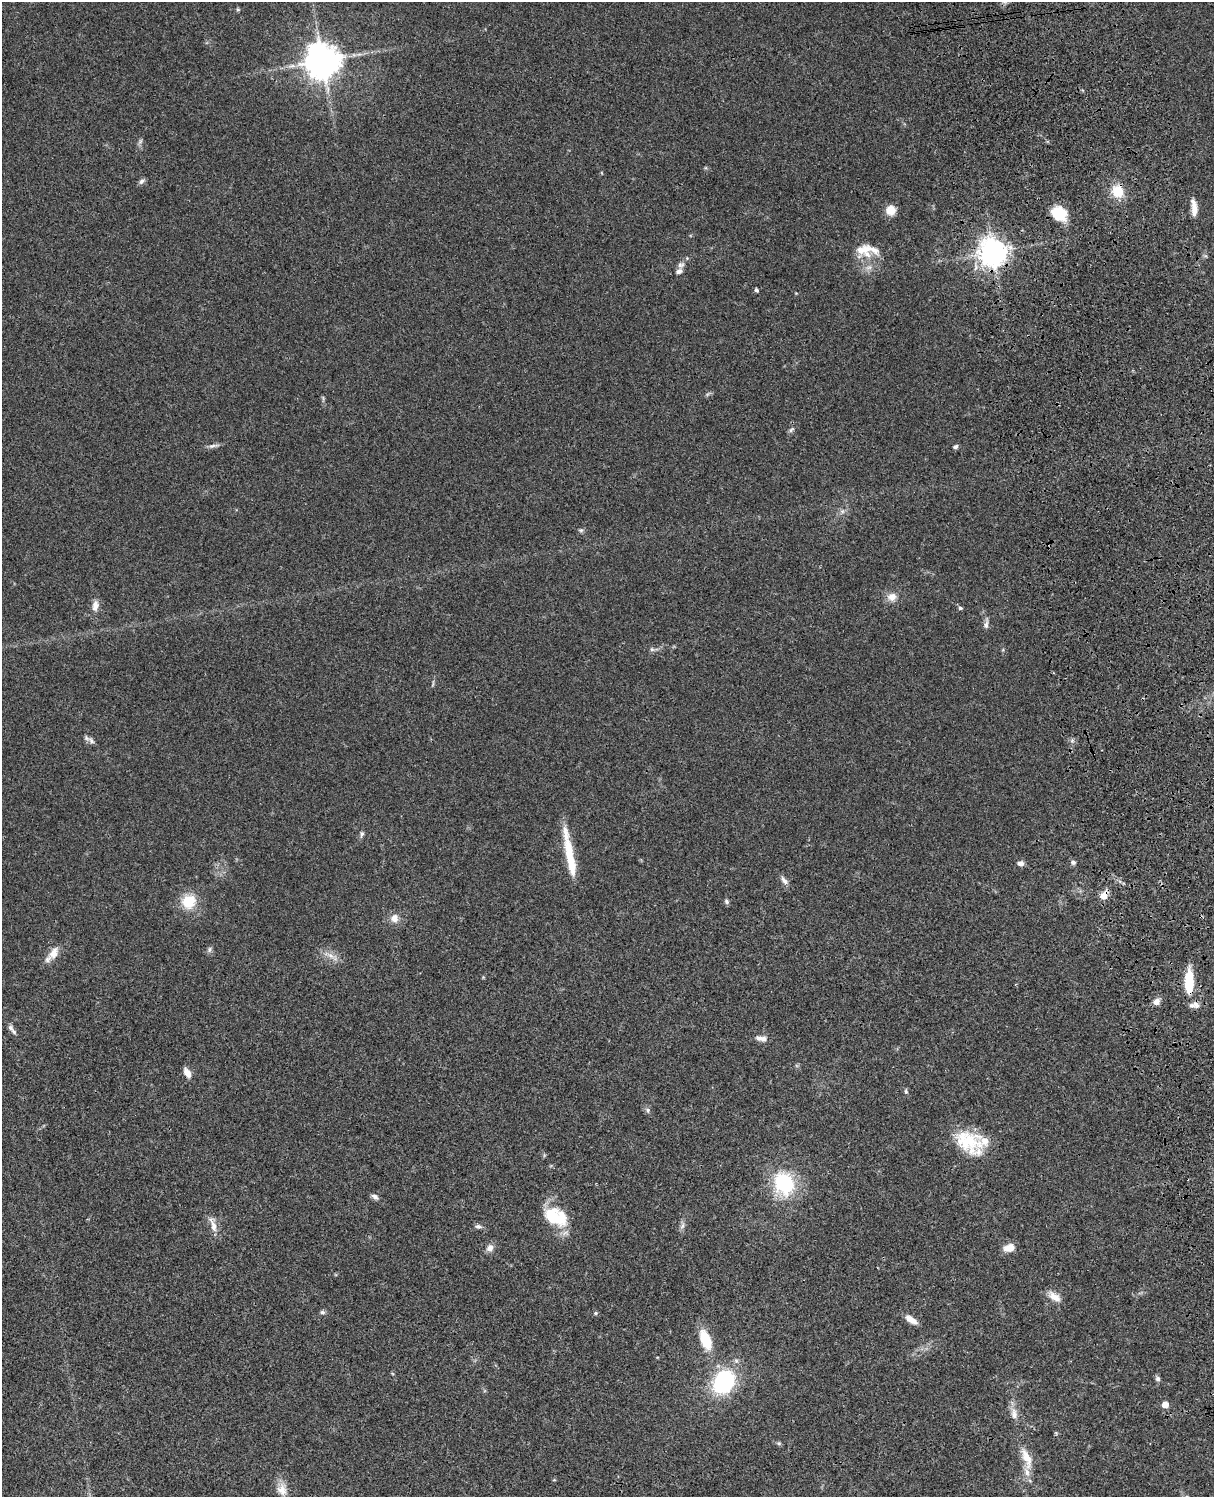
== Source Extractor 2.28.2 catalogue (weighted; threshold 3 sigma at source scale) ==
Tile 6 of 4 x 3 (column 2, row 2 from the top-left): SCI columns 1333-2544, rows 1773-3267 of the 5087 x 4926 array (HDU 1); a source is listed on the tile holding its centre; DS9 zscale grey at full resolution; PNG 1216 x 1499 px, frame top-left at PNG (2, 2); no overlay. Shown black and unused: <1% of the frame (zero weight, under 3 of 4 exposures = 6% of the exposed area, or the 3 px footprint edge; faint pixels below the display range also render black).
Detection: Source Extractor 2.28.2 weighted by HDU 2 'WHT'; one run over the whole footprint, this tile lists its part. Background 0.0762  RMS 0.0058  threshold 0.0259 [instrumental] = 3 sigma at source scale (4.5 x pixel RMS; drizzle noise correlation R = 1.50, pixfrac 1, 0.05/0.05 arcsec/px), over >= 5 px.
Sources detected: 75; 10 inside a brighter listed object's ellipse — not listed separately; the other 65 listed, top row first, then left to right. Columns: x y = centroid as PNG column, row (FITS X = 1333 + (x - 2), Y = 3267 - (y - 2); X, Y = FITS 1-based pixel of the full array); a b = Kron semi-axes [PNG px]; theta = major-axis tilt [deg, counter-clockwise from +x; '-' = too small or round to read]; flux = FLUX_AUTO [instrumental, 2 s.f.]
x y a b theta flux
238 9 5 5 - 0.76
322 61 12 12 - 880
140 141 8 4 46 1.1
142 181 9 6 46 1.6
1117 191 12 11 - 13
1194 209 18 7 -86 5.8
891 210 10 9 - 7.5
1059 213 14 12 -33 19
866 249 14 12 45 6.5
993 252 9 8 - 680
681 265 9 8 - 2.2
869 268 9 4 9 1.9
756 290 5 4 - 1.2
791 430 9 5 41 1.3
213 446 15 4 13 2.1
955 447 7 5 33 1.2
842 511 6 5 - 1.3
581 530 7 5 -19 1
892 597 11 10 - 5
95 606 14 8 82 4
960 608 5 5 - 1.1
986 624 13 6 80 2.4
652 649 6 5 - 1.2
433 684 10 3 79 0.87
91 741 11 6 -46 2.2
362 834 8 5 76 1.5
569 853 38 12 -83 15
1073 862 7 6 - 1.4
1020 863 9 7 2 2.2
784 880 14 6 -55 2.6
1104 896 10 7 61 6.1
189 901 15 14 - 15
726 901 7 5 -60 1.2
394 918 11 10 - 4.4
210 950 8 6 74 1.3
54 953 19 10 58 6.2
331 956 19 6 -35 4.2
1189 982 26 9 88 20
1156 1002 9 8 - 2.9
11 1028 11 7 -55 2.3
761 1038 16 7 -12 3.2
187 1072 13 7 -59 3.9
906 1091 7 5 -82 0.97
647 1110 7 6 - 1.4
967 1141 39 22 -27 27
784 1183 19 16 -62 45
375 1197 9 6 -35 1.9
553 1215 34 19 -36 21
213 1225 23 8 -75 5
478 1226 8 6 -6 1.6
682 1226 10 6 71 2
490 1248 10 8 59 3
1009 1248 14 9 13 5.3
1054 1297 16 9 -32 5.7
322 1312 7 6 - 1.3
595 1313 5 5 - 0.77
911 1320 17 7 -34 4.8
705 1340 19 9 -68 18
1158 1379 8 6 -59 1.4
724 1382 16 12 55 79
1165 1404 5 5 - 6.5
1014 1414 16 9 -82 4.4
779 1443 7 5 -20 0.93
1027 1458 29 10 -68 9.8
282 1489 17 12 -80 5.9
Overlapping masked pixels (flux is a lower limit): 4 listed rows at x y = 1117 191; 993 252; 1104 896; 1189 982